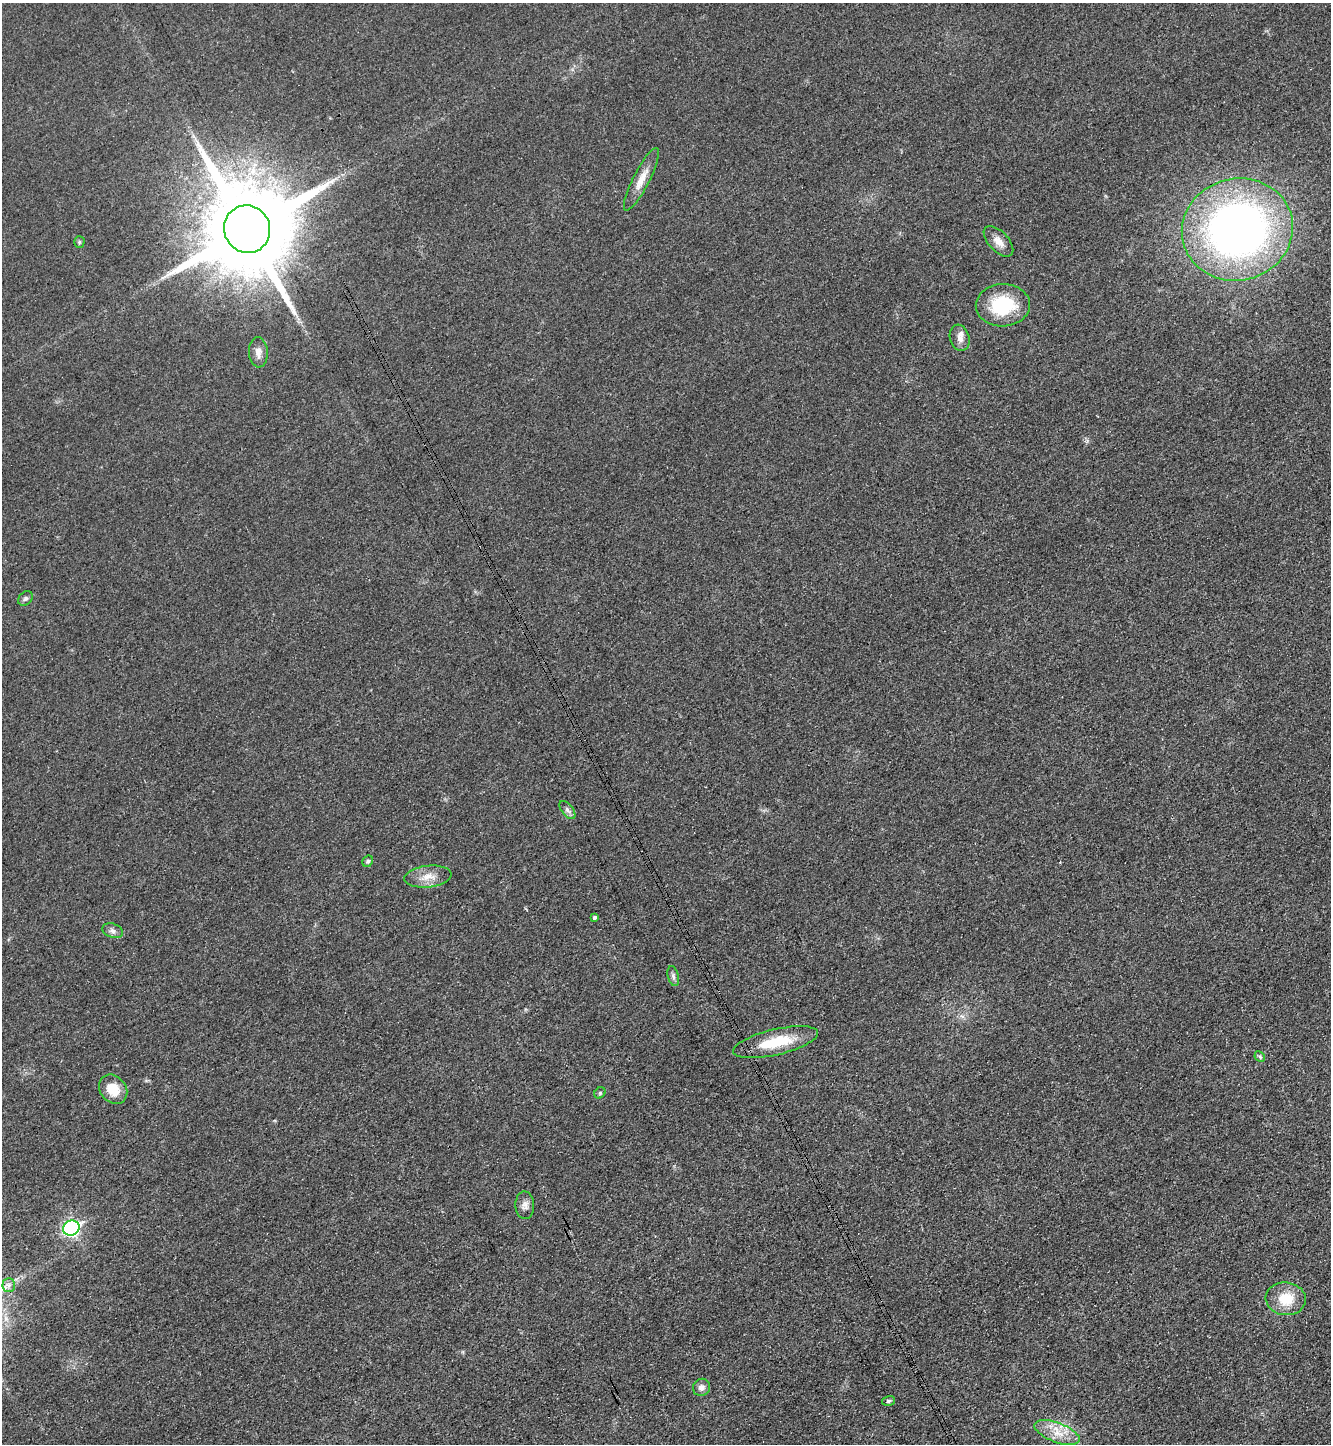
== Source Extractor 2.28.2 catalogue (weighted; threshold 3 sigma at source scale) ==
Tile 6 of 4 x 4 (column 2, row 2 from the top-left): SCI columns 1492-2820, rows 2908-4349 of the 5789 x 5803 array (HDU 1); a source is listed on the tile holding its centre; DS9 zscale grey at full resolution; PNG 1333 x 1446 px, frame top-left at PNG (2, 3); each listed source drawn as its Kron ellipse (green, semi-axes under 4 px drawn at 4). Shown black and unused: <1% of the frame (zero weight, under 3 of 4 exposures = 1% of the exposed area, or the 3 px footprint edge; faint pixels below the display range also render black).
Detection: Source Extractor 2.28.2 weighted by HDU 2 'WHT'; one run over the whole footprint, this tile lists its part. Background 0.0342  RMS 0.0048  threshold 0.0215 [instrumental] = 3 sigma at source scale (4.5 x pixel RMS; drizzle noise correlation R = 1.50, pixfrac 1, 0.05/0.05 arcsec/px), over >= 5 px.
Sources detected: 29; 2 cosmic-ray / hot-pixel residue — neither listed nor drawn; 1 inside a brighter listed object's ellipse — not listed separately; the other 26 listed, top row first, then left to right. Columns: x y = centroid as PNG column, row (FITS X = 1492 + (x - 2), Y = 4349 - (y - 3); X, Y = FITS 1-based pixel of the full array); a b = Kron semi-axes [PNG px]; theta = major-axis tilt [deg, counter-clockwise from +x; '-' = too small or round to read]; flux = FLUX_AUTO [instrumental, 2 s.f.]
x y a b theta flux
641 179 35 8 63 6.6
247 229 24 23 - 10000
1237 229 56 51 14 300
998 241 19 10 -47 4.5
79 242 5 5 - 0.73
1003 305 27 21 1 27
960 338 13 9 -73 3
258 352 15 9 -86 3.3
25 598 8 6 43 1.3
567 810 10 6 -52 1.7
368 861 6 5 - 1
428 877 24 11 7 6.5
595 917 4 3 - 2.5
113 931 11 7 -20 1.9
673 976 10 5 -76 1.4
776 1042 43 13 13 19
1260 1057 6 4 -46 0.78
113 1089 16 13 -50 9.8
600 1093 6 5 - 0.81
525 1205 14 9 -87 2.7
71 1228 8 7 - 100
9 1285 7 6 - 1.6
1286 1299 20 16 -7 12
701 1387 9 8 - 2.3
888 1401 6 5 - 0.81
1057 1433 24 10 -21 8.4